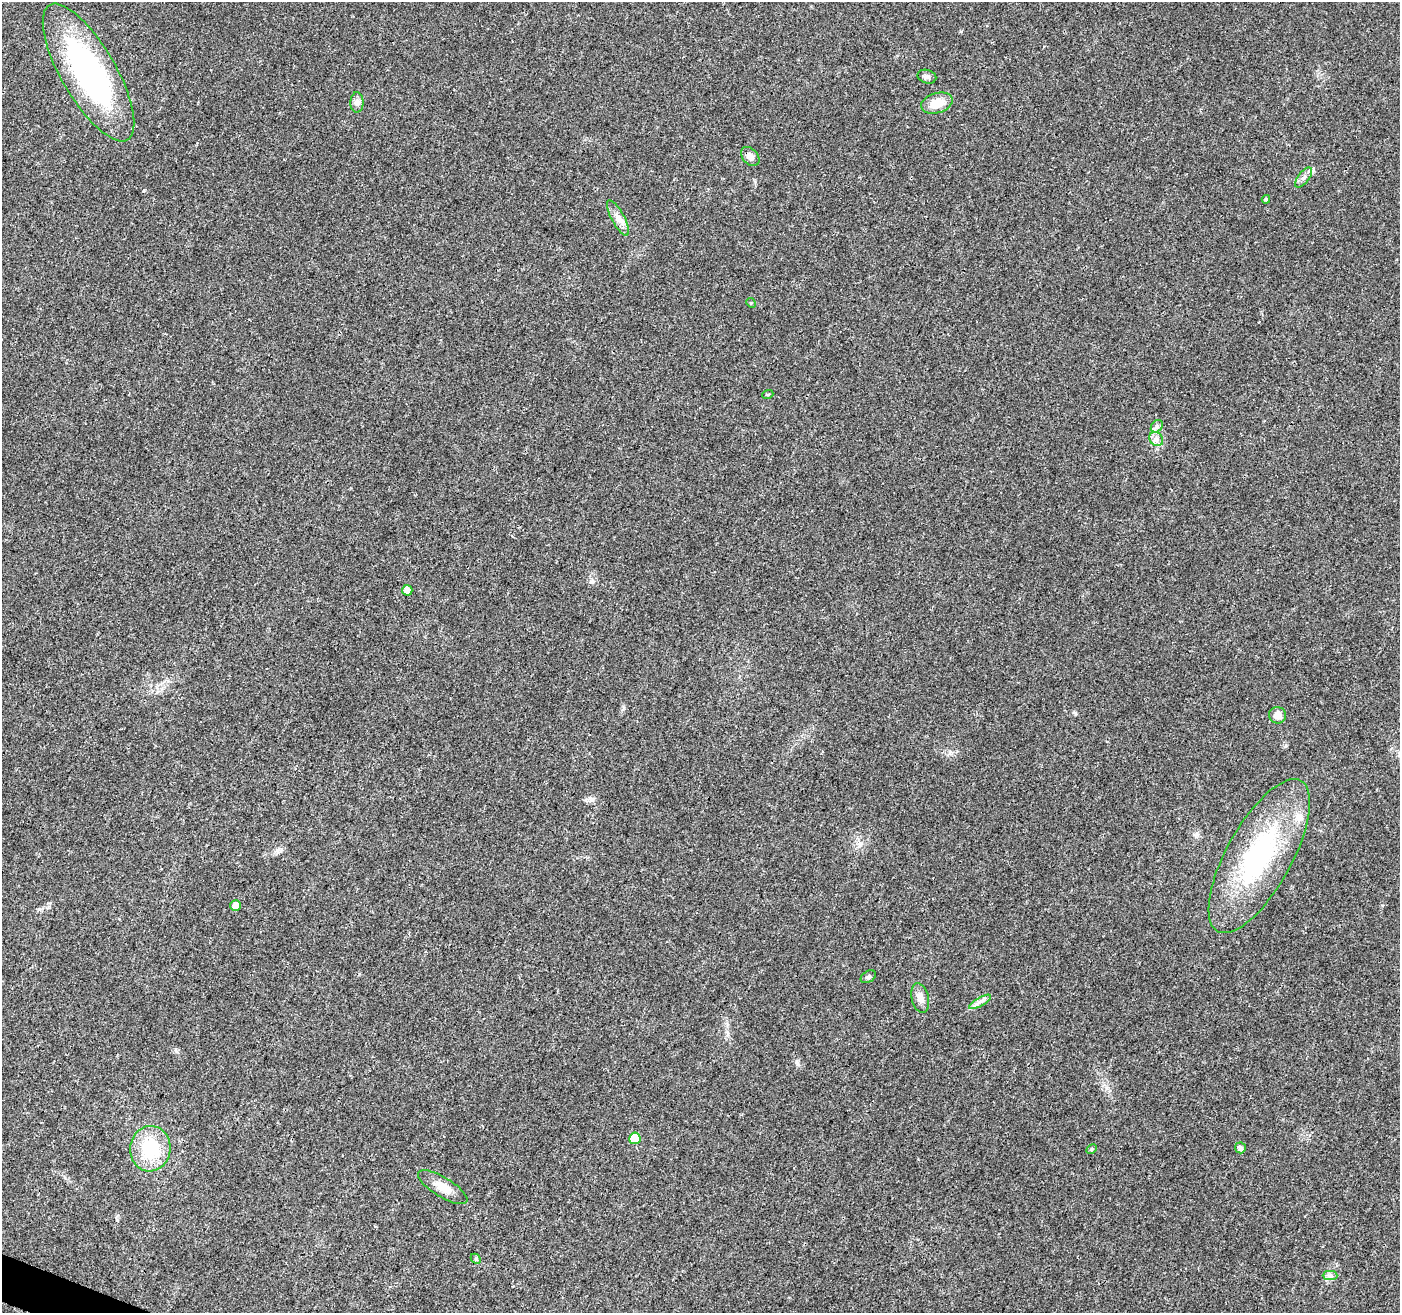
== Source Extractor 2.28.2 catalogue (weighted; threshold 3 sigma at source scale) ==
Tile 7 of 4 x 4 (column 3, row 2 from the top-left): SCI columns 2803-4200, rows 2835-4145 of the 5610 x 5733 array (HDU 1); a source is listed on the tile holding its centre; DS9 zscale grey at full resolution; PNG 1402 x 1315 px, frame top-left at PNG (2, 2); each listed source drawn as its Kron ellipse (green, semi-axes under 4 px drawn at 4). Shown black and unused: <1% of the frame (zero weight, under 3 of 4 exposures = <1% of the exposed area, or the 3 px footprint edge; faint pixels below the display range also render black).
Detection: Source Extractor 2.28.2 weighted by HDU 2 'WHT'; one run over the whole footprint, this tile lists its part. Background 0.0249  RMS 0.0031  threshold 0.0141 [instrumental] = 3 sigma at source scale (4.5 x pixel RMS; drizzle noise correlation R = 1.50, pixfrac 1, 0.0396/0.0396 arcsec/px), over >= 5 px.
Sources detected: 27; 1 inside a brighter listed object's ellipse — not listed separately; the other 26 listed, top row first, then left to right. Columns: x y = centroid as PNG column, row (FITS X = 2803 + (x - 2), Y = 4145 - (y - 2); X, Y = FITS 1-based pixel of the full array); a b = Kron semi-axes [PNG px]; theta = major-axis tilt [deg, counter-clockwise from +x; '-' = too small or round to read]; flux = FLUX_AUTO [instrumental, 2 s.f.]
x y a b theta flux
88 73 78 27 -60 70
927 77 9 6 -15 1
357 102 10 6 90 1.2
937 103 16 10 17 5.3
750 156 11 7 -47 2
1304 178 12 5 53 1.3
1266 199 4 3 - 0.42
618 218 20 6 -62 2.3
751 303 5 4 - 0.33
768 394 5 3 - 0.31
1157 426 7 5 47 0.81
1156 439 7 6 - 1.2
407 590 5 5 - 2.6
1278 715 8 8 - 2.5
1259 856 86 32 61 51
236 905 5 5 - 2.7
868 977 8 5 32 0.8
920 998 15 8 -77 2.1
980 1002 12 4 30 1.2
635 1138 6 5 - 8
1240 1148 5 5 - 1.2
150 1149 23 20 85 17
1092 1149 6 4 28 0.53
443 1187 28 9 -32 4.2
476 1259 6 4 -46 0.45
1330 1276 7 4 -1 0.84
Overlapping masked pixels (flux is a lower limit): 1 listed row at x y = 1259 856
Unlisted compact peaks at least as high as the median listed source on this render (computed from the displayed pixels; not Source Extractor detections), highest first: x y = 144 190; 797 1063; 592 799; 1075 713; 1286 745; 117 1220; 591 582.